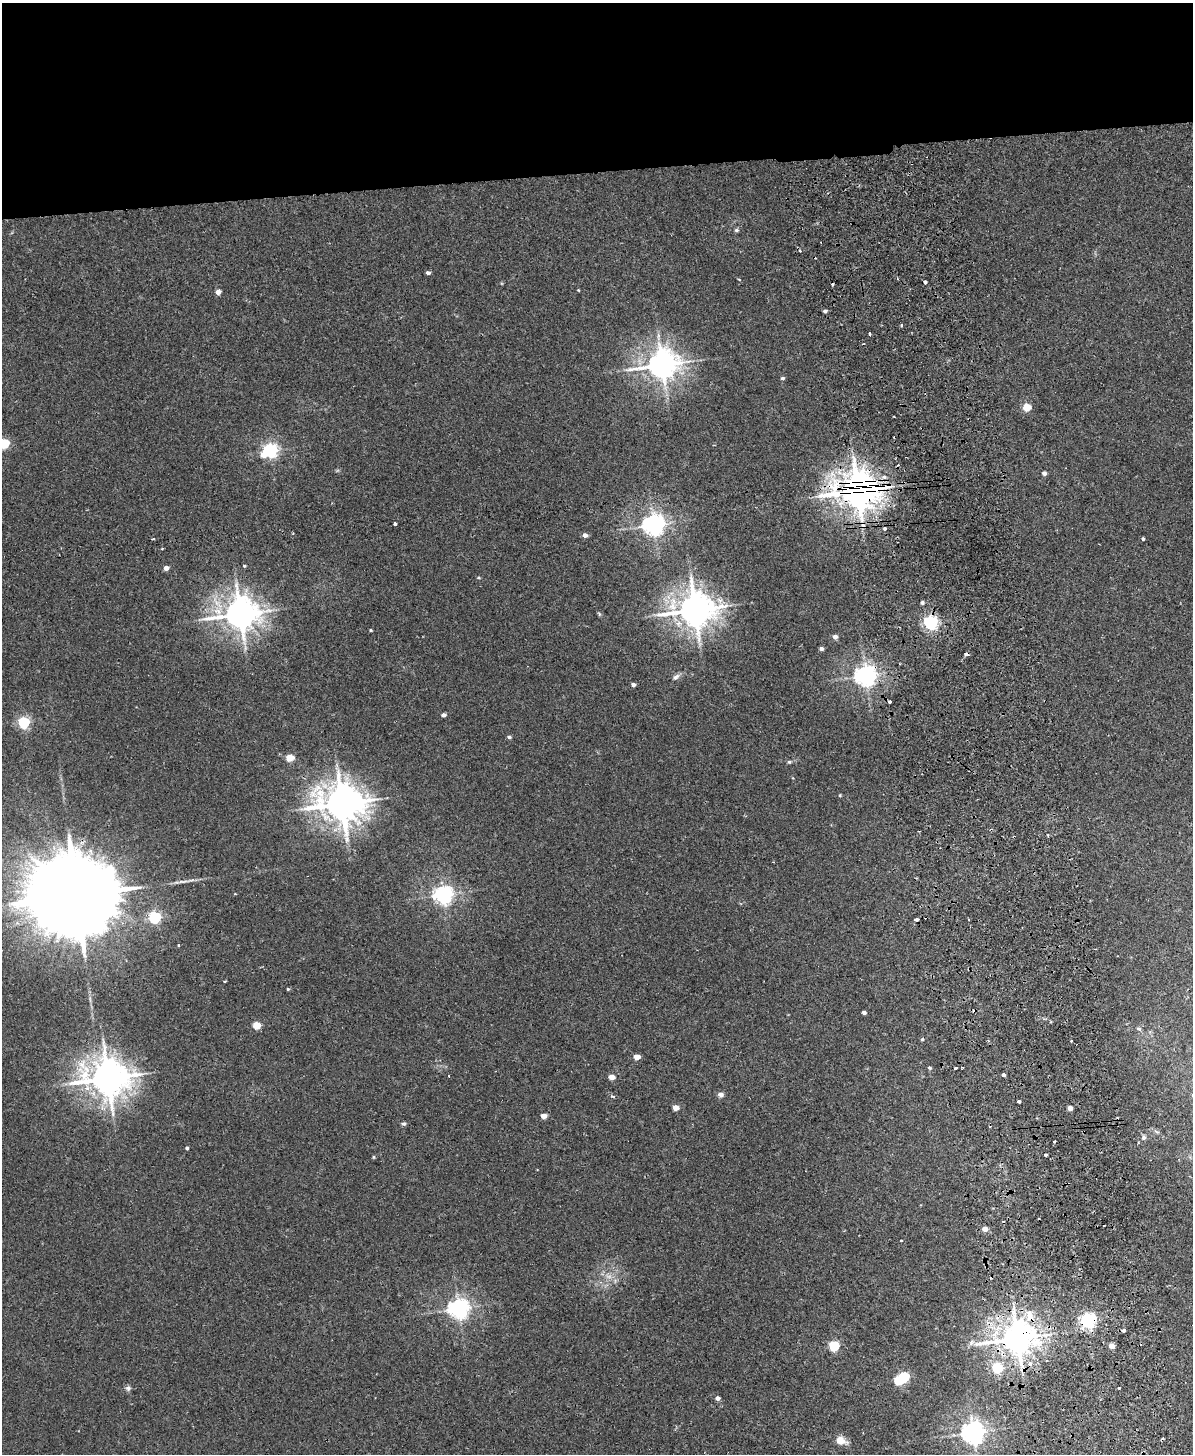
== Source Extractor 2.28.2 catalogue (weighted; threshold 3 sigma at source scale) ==
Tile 2 of 4 x 3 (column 2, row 1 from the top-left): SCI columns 1248-2438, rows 3054-4505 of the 4878 x 4763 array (HDU 1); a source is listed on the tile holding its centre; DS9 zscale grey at full resolution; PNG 1195 x 1456 px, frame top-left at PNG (2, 3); no overlay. Shown black and unused: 12% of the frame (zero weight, under 2 of 3 exposures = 3% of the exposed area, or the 3 px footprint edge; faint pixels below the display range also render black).
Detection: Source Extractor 2.28.2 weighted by HDU 2 'WHT'; one run over the whole footprint, this tile lists its part. Background 0.0218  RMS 0.0061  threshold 0.0276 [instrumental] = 3 sigma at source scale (4.5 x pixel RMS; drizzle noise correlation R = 1.50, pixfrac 1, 0.05/0.05 arcsec/px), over >= 5 px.
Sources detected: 112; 1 too faint to see at this stretch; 1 inside a brighter object's white glare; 14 cosmic-ray / hot-pixel residue — not listed; the other 96 listed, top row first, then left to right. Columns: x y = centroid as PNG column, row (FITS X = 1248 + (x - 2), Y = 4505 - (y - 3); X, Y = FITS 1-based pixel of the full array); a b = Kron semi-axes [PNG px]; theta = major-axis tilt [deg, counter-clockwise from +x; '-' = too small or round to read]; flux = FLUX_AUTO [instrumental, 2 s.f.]
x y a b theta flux
736 230 6 4 -13 1.2
800 251 4 3 - 0.59
428 273 4 3 - 2.1
925 281 3 3 - 4.3
578 290 3 3 - 0.49
218 292 4 4 - 4.9
825 311 4 4 - 2.3
901 325 3 3 - 0.84
870 334 4 3 - 1.3
662 365 10 8 13 1000
783 378 4 4 - 1.2
1027 407 5 4 - 17
893 416 2 2 - 0.47
4 443 5 5 - 45
270 450 6 5 - 160
263 455 6 5 - 5.2
1044 473 4 4 - 2.6
884 477 6 5 - 2.9
857 490 12 10 -5 1800
395 524 4 3 - 3.3
654 525 7 6 - 420
885 528 3 3 - 2.2
585 535 5 4 - 3.1
153 539 3 3 - 0.94
1143 539 4 3 - 0.91
162 548 4 2 - 0.49
244 566 4 3 - 0.63
166 568 4 4 - 3.6
478 578 5 3 - 0.6
922 603 4 4 - 1.4
695 610 11 10 - 1400
240 614 11 9 0 1200
599 614 6 4 -59 0.84
931 622 6 5 - 160
371 630 3 2 - 0.73
835 637 4 4 - 3.5
821 648 4 3 - 2.3
866 676 7 7 - 420
676 677 12 7 32 2.4
633 685 4 4 - 2.6
890 702 3 3 - 1.9
443 715 4 4 - 2.6
24 722 5 5 - 85
509 737 5 4 - 1.3
290 758 5 4 - 15
789 762 6 5 - 0.99
840 795 5 3 - 0.53
342 803 13 11 -11 1800
75 895 34 18 3 20000
443 895 7 6 - 290
155 917 5 5 - 90
968 919 3 2 - 0.52
916 920 4 3 - 1.2
178 945 3 3 - 0.8
225 981 3 2 - 0.67
288 989 3 3 - 0.66
864 1013 4 3 - 1.9
257 1025 5 4 - 17
1139 1029 7 4 -29 1.1
922 1039 4 4 - 0.97
637 1057 4 4 - 7.9
929 1068 5 4 - 0.86
955 1068 3 3 - 2.3
1004 1075 3 3 - 1.5
449 1076 3 2 - 0.4
612 1077 4 4 - 6.7
108 1078 12 10 -6 1700
721 1094 7 6 - 2.5
613 1096 5 4 - 1.1
1019 1101 3 3 - 1.9
676 1108 4 4 - 7.8
1070 1108 4 4 - 4.3
544 1116 4 4 - 6
404 1124 5 4 - 1.7
1144 1137 8 6 82 1.6
1054 1142 3 3 - 1.4
187 1148 4 3 - 1.1
1045 1155 3 3 - 0.98
374 1157 5 3 - 0.6
985 1229 5 4 - 5.3
901 1241 3 2 - 0.52
459 1309 7 6 - 380
1030 1316 20 11 -68 10
1088 1320 6 6 - 190
1123 1330 3 3 - 3.2
1017 1338 10 9 - 1300
971 1342 8 6 69 1.8
834 1346 5 5 - 58
1112 1346 5 4 - 6
997 1368 5 5 - 50
904 1377 5 5 - 48
128 1388 8 6 -26 1.6
1119 1388 3 3 - 1.9
717 1398 4 4 - 3.1
973 1433 7 7 - 510
840 1440 9 6 -17 9.8
Overlapping masked pixels (flux is a lower limit): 9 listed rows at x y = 857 490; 931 622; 866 676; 342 803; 75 895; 108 1078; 1030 1316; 1088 1320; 1017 1338
Isophote crosses this tile's border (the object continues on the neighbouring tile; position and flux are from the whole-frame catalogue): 1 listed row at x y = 4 443